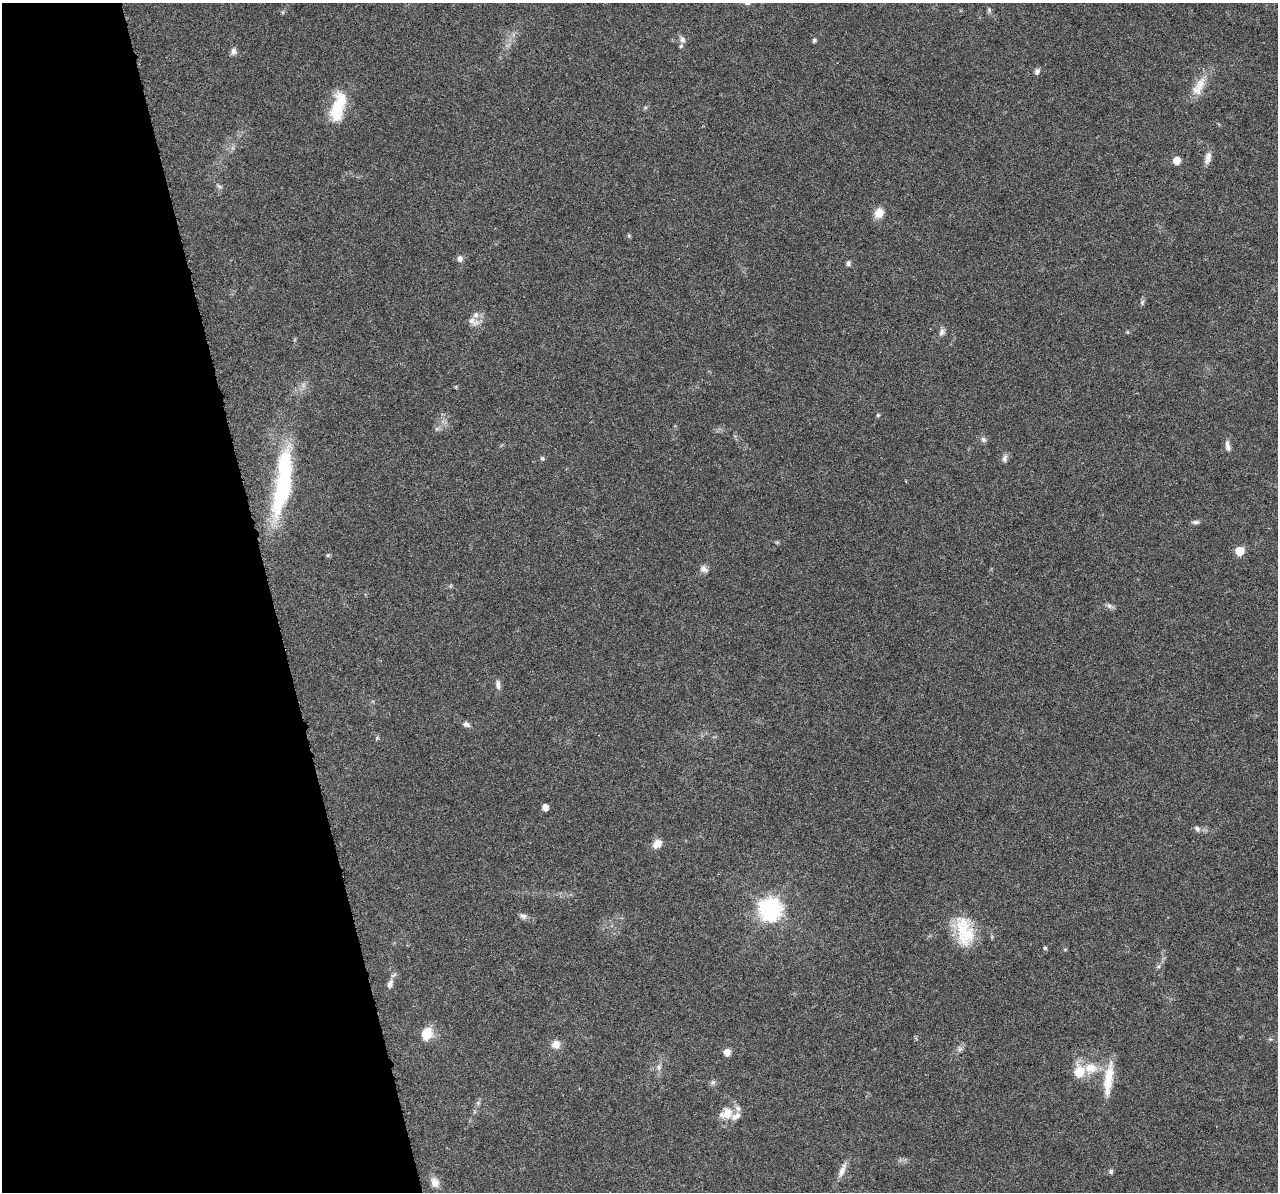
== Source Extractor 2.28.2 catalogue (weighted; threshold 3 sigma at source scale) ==
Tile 5 of 4 x 4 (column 1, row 2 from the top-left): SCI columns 2-1277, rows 2428-3617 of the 5108 x 4904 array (HDU 1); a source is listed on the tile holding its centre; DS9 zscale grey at full resolution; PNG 1280 x 1194 px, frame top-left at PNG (2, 3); no overlay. Shown black and unused: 21% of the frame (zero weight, under 3 of 6 exposures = <1% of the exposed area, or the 3 px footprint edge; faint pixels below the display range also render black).
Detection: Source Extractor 2.28.2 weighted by HDU 2 'WHT'; one run over the whole footprint, this tile lists its part. Background 0.0444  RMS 0.0026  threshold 0.0106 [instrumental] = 3 sigma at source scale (4.09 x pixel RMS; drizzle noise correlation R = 1.36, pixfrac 0.8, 0.0396/0.0396 arcsec/px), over >= 5 px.
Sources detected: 60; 1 inside a brighter object's white glare — not listed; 5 inside a brighter listed object's ellipse — not listed separately; the other 54 listed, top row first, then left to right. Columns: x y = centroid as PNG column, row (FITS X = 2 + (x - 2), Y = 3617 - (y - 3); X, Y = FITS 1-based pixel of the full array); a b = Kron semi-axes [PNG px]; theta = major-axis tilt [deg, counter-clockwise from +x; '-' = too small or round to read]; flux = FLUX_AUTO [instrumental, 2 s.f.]
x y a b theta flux
989 10 8 5 -89 0.49
283 12 6 4 -89 0.31
682 39 8 7 - 0.94
814 40 6 5 - 0.43
234 51 9 7 83 0.9
1037 71 8 6 67 0.76
1199 87 31 13 65 4.3
338 107 39 15 76 9.1
1208 158 17 8 77 1.6
1177 160 5 5 - 3.8
219 186 9 4 -35 0.5
879 213 12 10 62 2.7
629 236 5 5 - 0.34
460 259 8 6 -84 0.98
848 263 6 5 - 0.62
1142 302 8 5 75 0.48
473 322 19 9 -23 1.8
942 332 11 6 71 0.88
878 415 5 5 - 0.33
983 439 8 7 - 0.66
1228 446 13 6 -77 1.2
542 458 6 5 - 0.43
1005 458 11 6 80 0.85
284 483 67 16 81 37
1195 522 11 5 3 0.67
1239 551 6 6 - 7.4
704 569 11 7 -31 1.1
1110 606 11 5 -31 0.8
498 685 13 6 -85 1
466 724 9 6 -28 0.84
377 738 6 4 18 0.3
545 807 5 5 - 1.9
1197 829 9 7 -50 0.8
657 844 12 9 44 2
770 909 8 8 - 140
523 916 10 7 -6 0.91
962 930 43 20 85 9.3
1045 948 5 5 - 0.31
1065 949 5 3 - 0.24
390 984 11 7 68 1.2
426 1034 10 9 - 5.6
556 1044 10 10 - 2.2
960 1049 8 6 46 0.71
727 1052 7 7 - 1.7
659 1067 9 7 82 0.98
1091 1068 19 15 1 5.3
1079 1072 12 10 89 5.3
1108 1079 45 10 83 6.2
713 1082 8 6 9 0.62
478 1103 7 4 -72 0.42
726 1113 21 16 33 3.7
842 1171 24 7 68 1.9
1111 1171 6 6 - 0.51
435 1183 13 10 -70 1.8